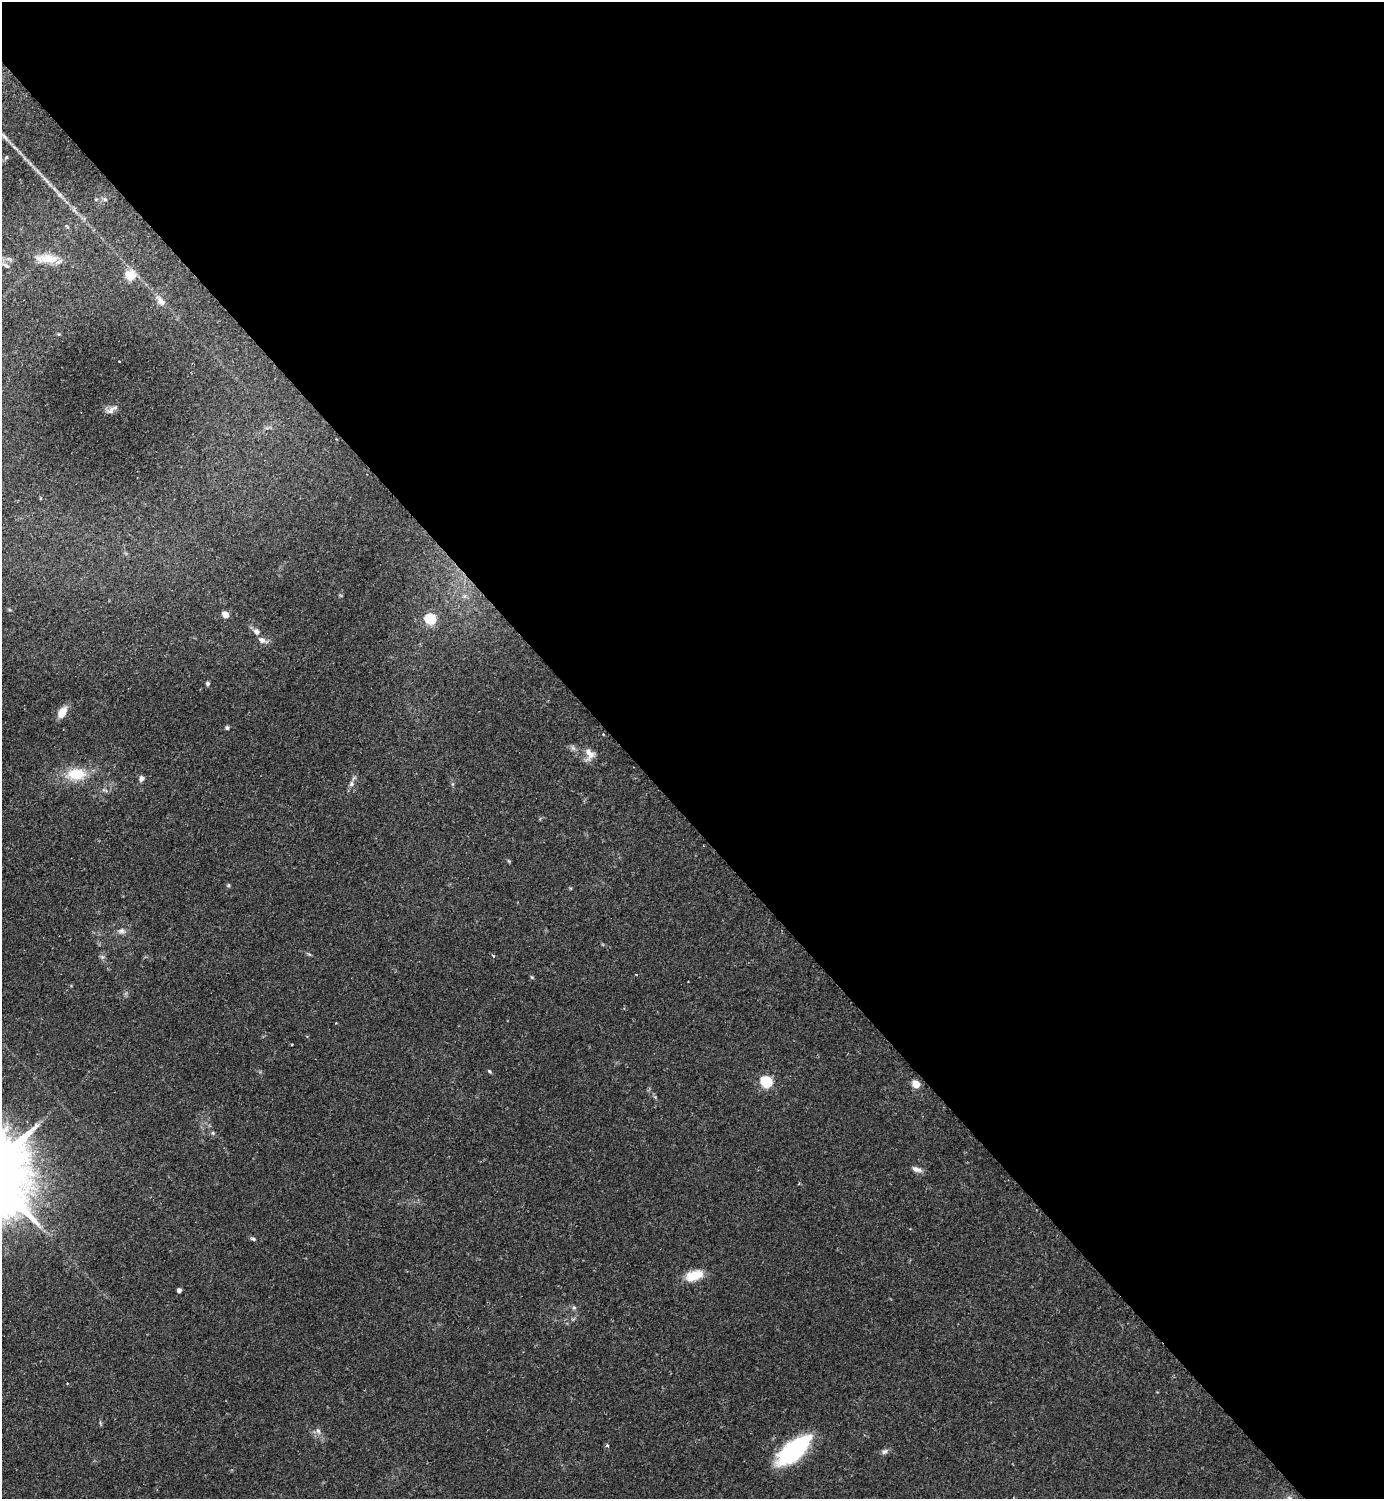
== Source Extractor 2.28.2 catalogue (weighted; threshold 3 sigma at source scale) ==
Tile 8 of 4 x 4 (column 4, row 2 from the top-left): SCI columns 4487-5868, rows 3037-4533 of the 6069 x 6073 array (HDU 1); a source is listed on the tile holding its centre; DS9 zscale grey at full resolution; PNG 1386 x 1501 px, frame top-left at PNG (2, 2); no overlay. Shown black and unused: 55% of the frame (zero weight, under 2 of 3 exposures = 3% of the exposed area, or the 3 px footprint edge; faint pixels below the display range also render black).
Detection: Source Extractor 2.28.2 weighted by HDU 2 'WHT'; one run over the whole footprint, this tile lists its part. Background 0.174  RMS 0.0076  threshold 0.0341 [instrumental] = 3 sigma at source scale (4.5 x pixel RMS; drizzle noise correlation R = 1.50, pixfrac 1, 0.05/0.05 arcsec/px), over >= 5 px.
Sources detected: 41; all 41 listed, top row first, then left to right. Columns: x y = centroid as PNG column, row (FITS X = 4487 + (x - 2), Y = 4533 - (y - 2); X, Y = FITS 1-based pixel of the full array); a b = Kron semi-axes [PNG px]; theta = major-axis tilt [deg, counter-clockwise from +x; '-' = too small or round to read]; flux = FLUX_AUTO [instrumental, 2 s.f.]
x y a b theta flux
60 195 7 4 -19 1.6
96 199 5 3 - 0.71
105 199 7 5 -22 1.5
47 259 31 11 -1 14
6 265 11 5 -31 2.6
130 275 6 5 - 32
160 301 14 9 -54 4.3
119 361 3 2 - 0.51
111 410 13 7 47 3.3
225 615 5 4 - 11
430 619 6 5 - 52
256 632 9 7 -53 3.1
262 640 9 7 -33 3.3
208 683 5 5 - 1.2
62 713 12 7 56 9.9
227 728 5 4 - 1.4
603 734 3 2 - 0.52
590 754 15 11 -81 6.4
76 774 28 17 2 21
141 778 7 6 - 2.4
351 784 8 6 73 2.3
228 885 5 5 - 0.94
121 931 10 7 -5 3
493 955 5 3 - 0.68
102 957 6 5 - 1.4
531 977 6 4 -70 0.85
489 1071 6 4 -49 1
766 1082 6 5 - 77
916 1084 5 5 - 19
213 1133 5 5 - 1.1
916 1169 13 6 -20 3.6
253 1239 8 4 -15 1.3
694 1275 23 12 18 13
179 1290 4 4 - 2.6
574 1308 6 4 0 1.2
67 1383 4 2 - 0.54
318 1431 7 6 - 2.3
607 1445 5 4 - 1.2
794 1450 41 17 42 72
885 1451 10 6 35 2.2
1289 1498 7 6 - 2
Isophote crosses this tile's border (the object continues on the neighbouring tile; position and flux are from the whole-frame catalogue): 1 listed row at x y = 1289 1498